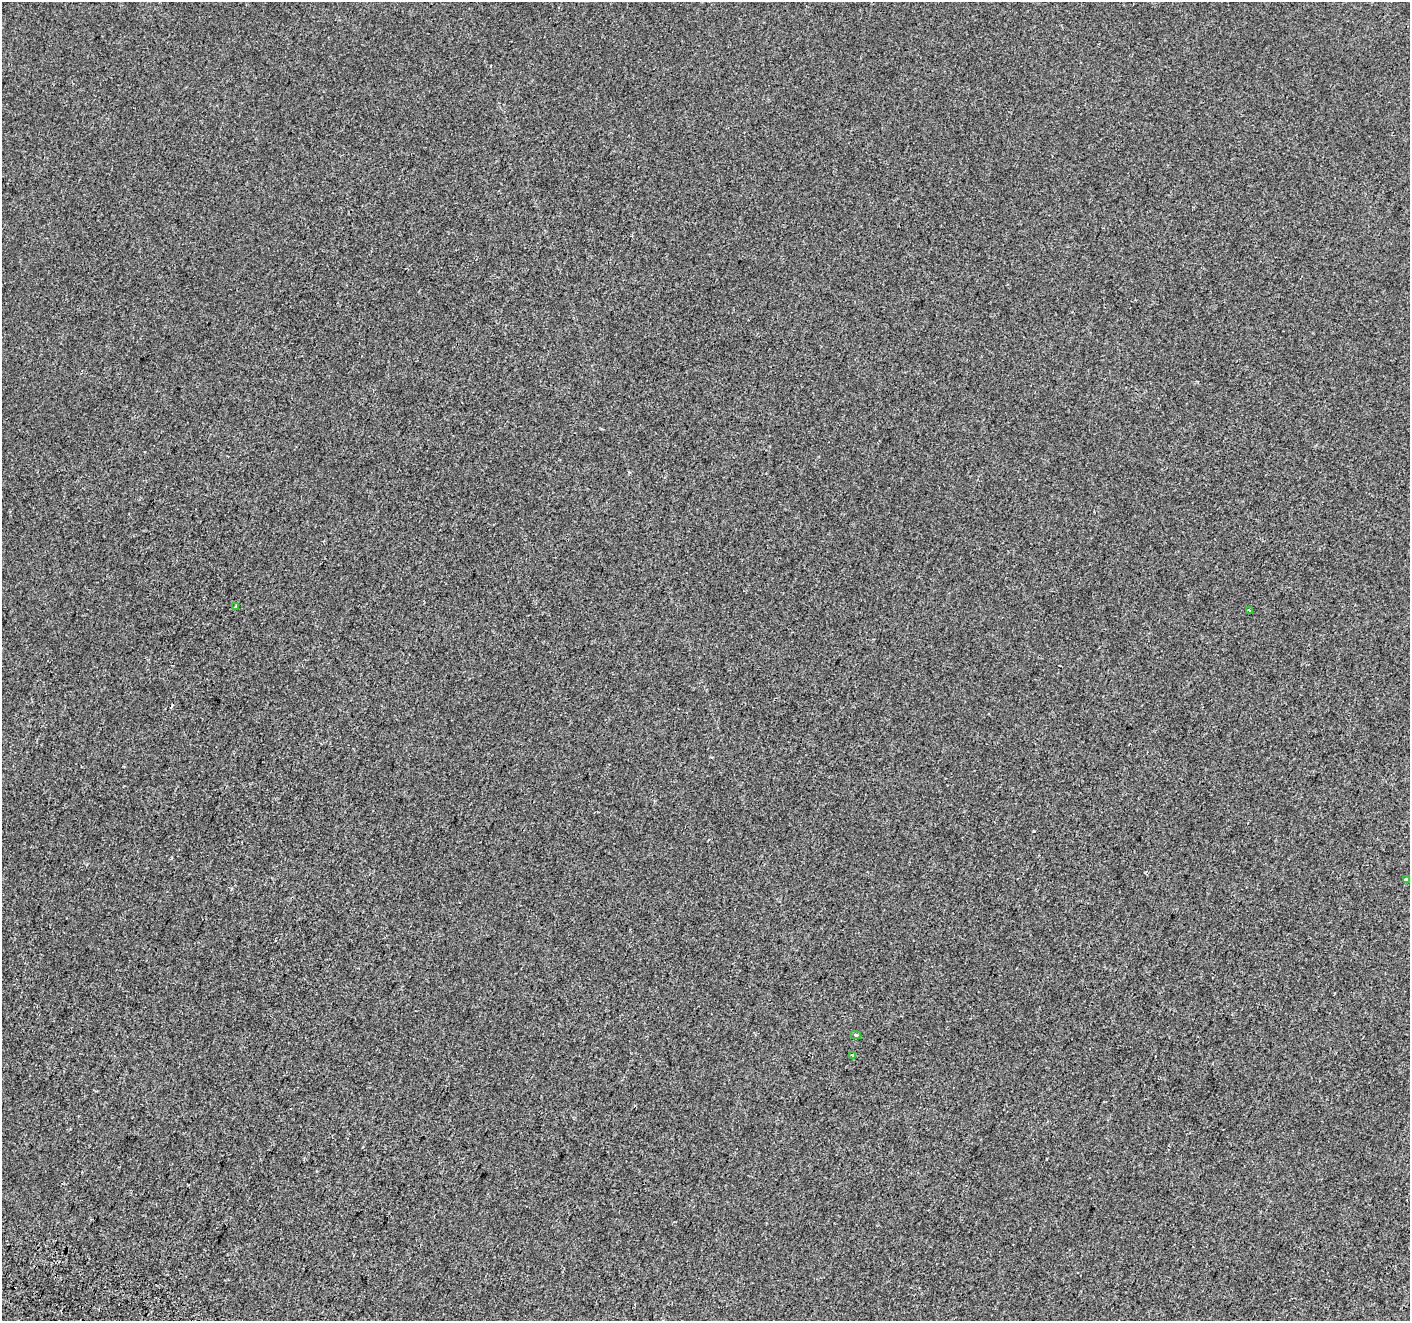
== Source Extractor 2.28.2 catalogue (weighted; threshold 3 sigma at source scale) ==
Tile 7 of 4 x 4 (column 3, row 2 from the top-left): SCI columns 2834-4241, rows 2886-4204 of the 5675 x 5835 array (HDU 1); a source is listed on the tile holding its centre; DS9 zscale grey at full resolution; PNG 1412 x 1323 px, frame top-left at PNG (2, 2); each listed source drawn as its Kron ellipse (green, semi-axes under 4 px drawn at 4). Shown black and unused: <1% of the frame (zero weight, under 2 of 3 exposures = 2% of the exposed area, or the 3 px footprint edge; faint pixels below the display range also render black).
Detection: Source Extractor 2.28.2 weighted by HDU 2 'WHT'; one run over the whole footprint, this tile lists its part. Background -3.72e-04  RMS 0.0035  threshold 0.0159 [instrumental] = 3 sigma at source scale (4.5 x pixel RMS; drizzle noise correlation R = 1.50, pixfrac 1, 0.0396/0.0396 arcsec/px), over >= 5 px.
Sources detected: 6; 1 cosmic-ray / hot-pixel residue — neither listed nor drawn; the other 5 listed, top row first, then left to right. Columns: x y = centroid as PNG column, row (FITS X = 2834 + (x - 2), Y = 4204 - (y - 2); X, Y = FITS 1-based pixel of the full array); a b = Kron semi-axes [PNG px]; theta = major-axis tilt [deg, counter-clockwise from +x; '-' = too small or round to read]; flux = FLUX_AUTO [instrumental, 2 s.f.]
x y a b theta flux
236 606 4 3 - 0.63
1249 611 3 3 - 0.47
1406 880 4 3 - 1.1
856 1035 5 4 - 0.63
852 1055 3 2 - 0.69